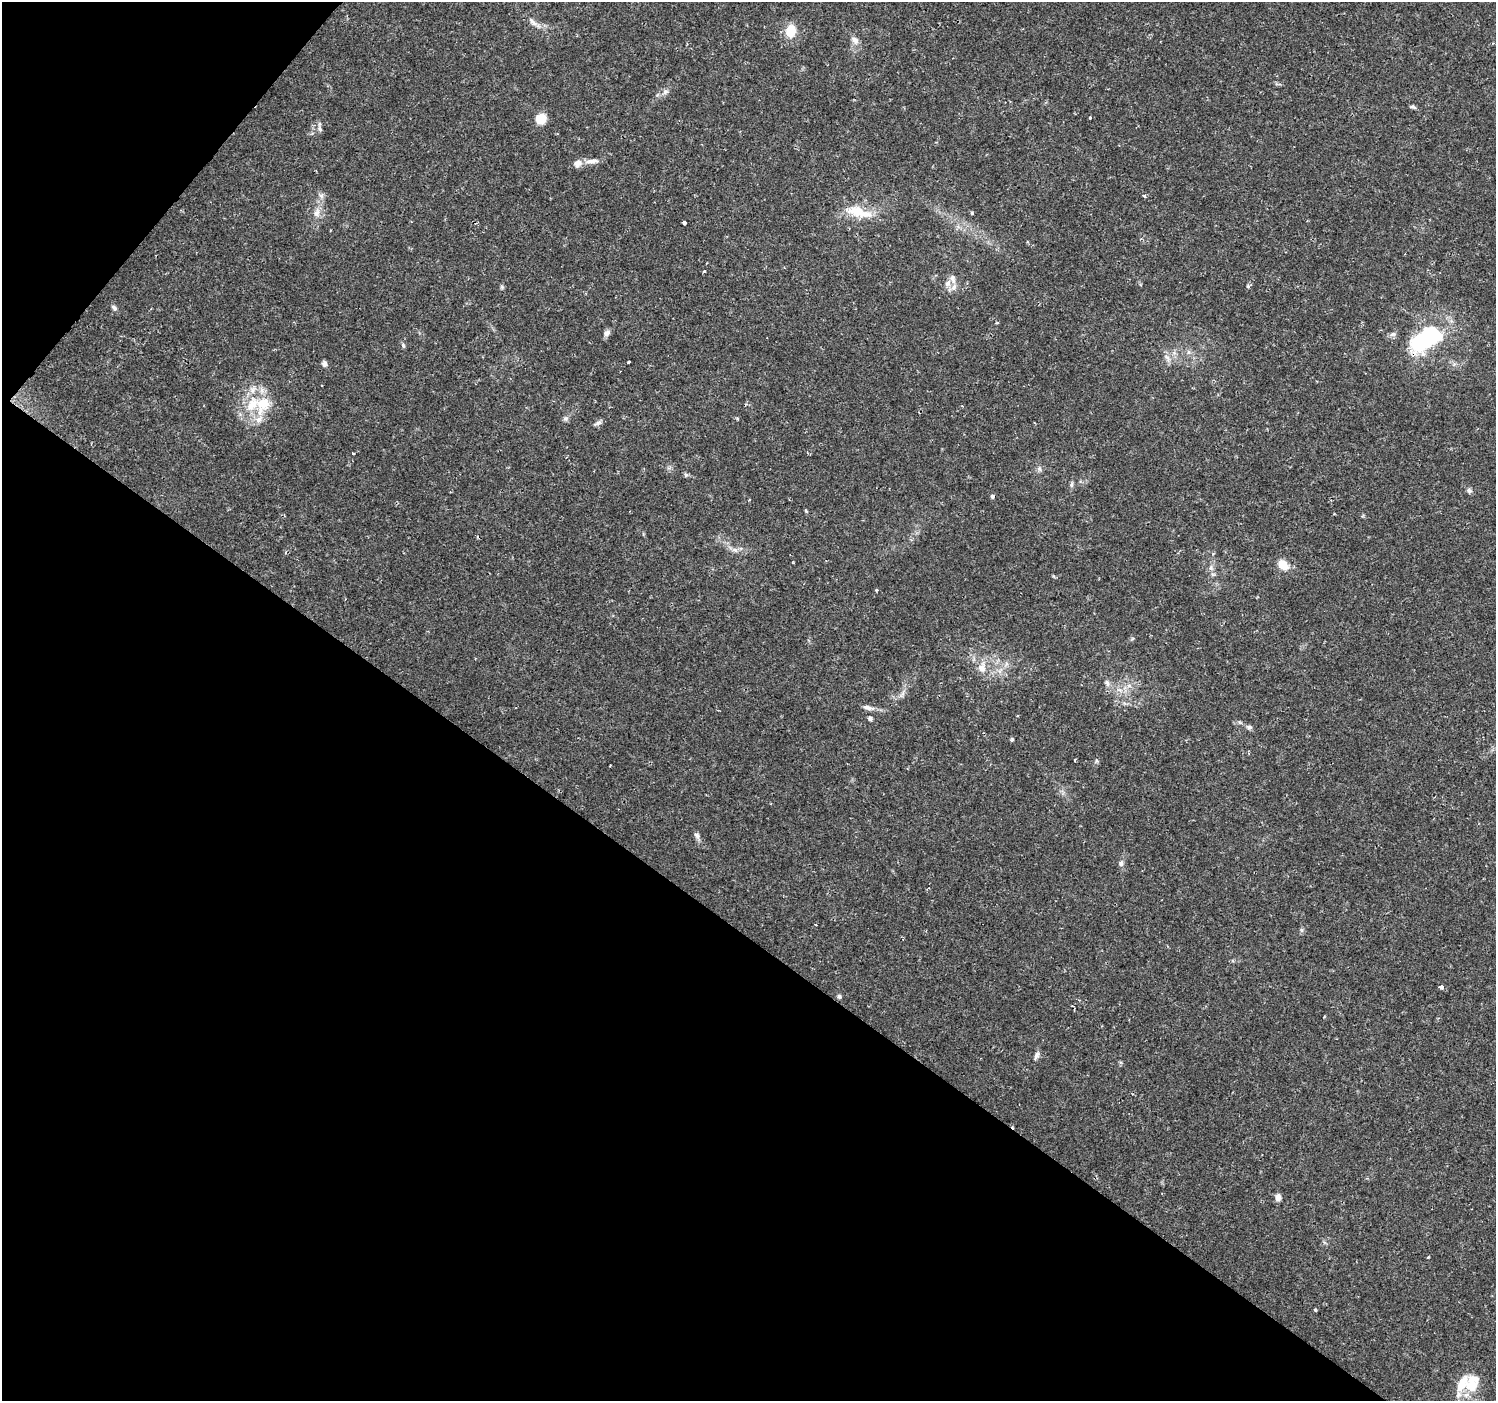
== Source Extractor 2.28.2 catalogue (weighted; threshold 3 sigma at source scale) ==
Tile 9 of 4 x 4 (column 1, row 3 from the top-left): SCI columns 5-1498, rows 1640-3038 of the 5978 x 6011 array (HDU 1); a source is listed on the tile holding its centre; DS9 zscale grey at full resolution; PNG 1498 x 1403 px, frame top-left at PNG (2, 2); no overlay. Shown black and unused: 37% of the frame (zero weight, under 2 of 3 exposures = <1% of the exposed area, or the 3 px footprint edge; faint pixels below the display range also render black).
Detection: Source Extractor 2.28.2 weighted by HDU 2 'WHT'; one run over the whole footprint, this tile lists its part. Background 0.0292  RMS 0.0028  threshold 0.0125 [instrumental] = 3 sigma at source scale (4.5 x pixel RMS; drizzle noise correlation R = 1.50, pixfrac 1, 0.0396/0.0396 arcsec/px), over >= 5 px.
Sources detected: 67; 1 cosmic-ray / hot-pixel residue — not listed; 7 inside a brighter listed object's ellipse — not listed separately; the other 59 listed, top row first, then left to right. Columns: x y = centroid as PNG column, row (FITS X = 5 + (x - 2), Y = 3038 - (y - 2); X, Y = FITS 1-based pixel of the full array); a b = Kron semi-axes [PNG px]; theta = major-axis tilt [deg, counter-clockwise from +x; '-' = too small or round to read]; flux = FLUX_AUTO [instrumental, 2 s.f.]
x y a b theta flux
534 23 25 5 -38 2
791 31 13 10 80 5.6
855 40 12 7 -45 1.5
665 91 9 7 37 1
1413 107 8 5 -11 0.54
1090 118 3 3 - 0.6
541 119 10 9 - 5.2
320 127 15 4 -82 0.79
592 161 19 6 5 2
1144 196 4 3 - 0.45
317 212 14 8 74 2
858 212 32 16 -19 7.5
972 213 4 3 - 0.41
684 223 4 3 - 1.5
704 271 4 3 - 0.7
953 279 14 7 -75 1.8
1248 286 5 4 - 0.38
502 287 6 4 -46 0.42
114 308 8 6 -52 0.77
606 333 9 7 34 1.1
1393 334 10 6 11 0.84
1425 340 33 18 30 33
403 345 7 5 -72 0.51
1188 352 7 4 -71 0.57
1167 358 12 5 -56 1.2
629 362 3 3 - 2.9
324 364 7 6 - 0.87
263 405 28 20 63 9.7
566 419 7 6 - 0.7
598 423 11 5 29 0.81
353 453 3 3 - 0.9
1039 469 8 6 -70 0.7
1072 485 8 4 81 0.56
1469 490 7 6 - 0.75
992 496 4 3 - 1
806 511 6 3 -46 0.3
735 550 8 6 -22 0.91
1283 565 12 9 -44 4
1211 568 8 6 -79 0.96
876 590 4 3 - 0.36
982 667 16 11 73 3.1
1107 683 10 5 -74 0.98
1129 686 7 4 0 0.75
902 694 8 4 53 0.8
868 707 15 6 -10 1.4
870 718 5 5 - 0.69
1249 727 8 6 -17 0.72
1012 740 5 4 - 0.39
1075 760 3 3 - 0.78
697 835 10 6 -64 0.91
1121 863 9 6 80 0.89
815 925 3 2 - 0.32
1441 987 4 3 - 1.7
839 996 6 5 - 0.55
1037 1055 13 5 68 0.97
1278 1197 8 6 87 1.4
1428 1257 3 2 - 0.31
1315 1310 3 3 - 0.53
1472 1385 20 14 89 6.7
Overlapping masked pixels (flux is a lower limit): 1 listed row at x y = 1425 340
Unlisted compact peaks at least as high as the median listed source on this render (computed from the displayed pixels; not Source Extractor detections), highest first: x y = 686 475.